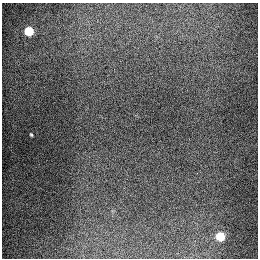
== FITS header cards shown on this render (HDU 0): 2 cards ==
NAXIS1  =                  256
NAXIS2  =                  256

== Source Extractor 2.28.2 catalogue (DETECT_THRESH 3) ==
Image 256 x 256 px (HDU 0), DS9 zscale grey, 1 PNG px = 1 image px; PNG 260 x 260 px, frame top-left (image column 1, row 256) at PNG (2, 3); no overlay
Background 1270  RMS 26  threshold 78.7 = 3 sigma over >= 5 px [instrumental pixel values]
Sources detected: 3; all 3 listed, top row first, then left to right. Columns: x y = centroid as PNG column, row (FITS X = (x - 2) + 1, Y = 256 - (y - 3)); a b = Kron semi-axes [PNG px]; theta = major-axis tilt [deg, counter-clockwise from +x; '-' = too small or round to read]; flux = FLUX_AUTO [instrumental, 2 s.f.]
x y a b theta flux
29 31 6 5 - 74000
31 135 4 2 - 1900
220 236 6 6 - 57000